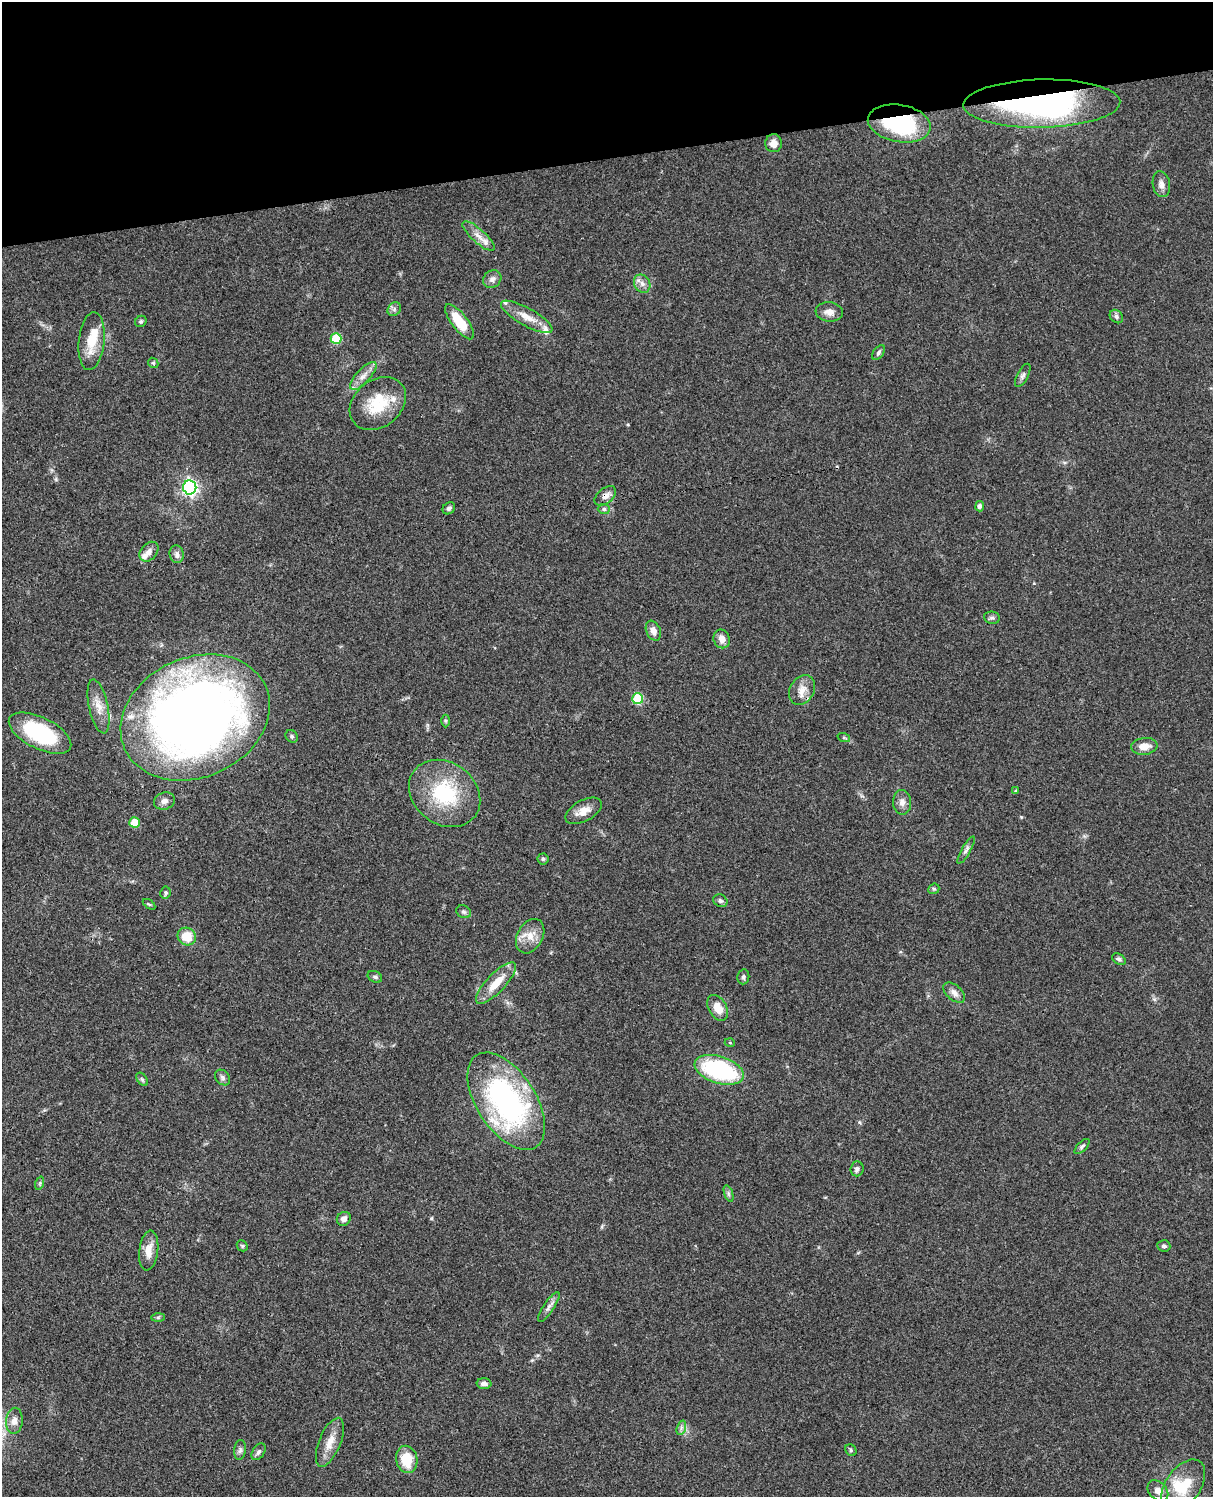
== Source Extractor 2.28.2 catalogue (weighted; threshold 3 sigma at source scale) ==
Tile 3 of 4 x 3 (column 3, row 1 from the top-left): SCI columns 2545-3755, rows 3269-4763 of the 5086 x 4928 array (HDU 1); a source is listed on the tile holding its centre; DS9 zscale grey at full resolution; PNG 1215 x 1499 px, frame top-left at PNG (2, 2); each listed source drawn as its Kron ellipse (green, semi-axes under 4 px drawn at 4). Shown black and unused: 10% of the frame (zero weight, under 3 of 4 exposures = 6% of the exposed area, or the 3 px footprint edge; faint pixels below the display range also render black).
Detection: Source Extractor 2.28.2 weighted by HDU 2 'WHT'; one run over the whole footprint, this tile lists its part. Background 0.0753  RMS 0.0059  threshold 0.0264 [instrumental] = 3 sigma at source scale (4.5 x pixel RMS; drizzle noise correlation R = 1.50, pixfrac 1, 0.05/0.05 arcsec/px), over >= 5 px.
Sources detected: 92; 2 inside a brighter object's white glare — neither listed nor drawn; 5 inside a brighter listed object's ellipse — not listed separately; the other 85 listed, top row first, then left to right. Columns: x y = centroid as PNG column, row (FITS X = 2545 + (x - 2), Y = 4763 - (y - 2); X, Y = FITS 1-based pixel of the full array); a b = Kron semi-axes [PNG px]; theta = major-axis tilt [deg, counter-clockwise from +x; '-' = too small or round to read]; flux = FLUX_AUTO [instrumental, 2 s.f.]
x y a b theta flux
1042 104 78 24 1 140
899 123 32 18 -10 62
774 143 9 8 - 4.9
1161 184 13 8 -80 3.5
479 236 21 7 -42 5.4
492 279 10 8 38 2.6
642 284 9 7 -56 3.1
394 309 7 6 - 1.6
829 312 13 10 -7 4.1
1116 316 7 6 - 1.6
527 317 29 9 -29 8.4
141 321 6 5 - 1
460 322 21 8 -53 16
336 338 5 5 - 27
92 341 29 13 84 14
878 353 8 5 55 1.3
153 363 5 4 - 0.77
1023 375 13 5 62 1.9
363 376 18 7 47 4.7
378 403 31 23 39 23
190 487 7 6 - 170
605 496 12 7 38 3.4
980 506 5 4 - 1.8
449 508 7 5 42 1.6
604 509 6 5 - 1.2
149 552 11 8 48 3.2
177 554 9 7 -76 2.2
992 618 8 6 -9 1.5
653 631 10 7 -67 3.8
722 639 9 8 - 4
802 690 16 12 60 6
638 699 5 5 - 34
98 706 27 9 -78 7.2
195 717 77 60 24 560
445 721 6 4 -89 0.8
40 733 34 15 -26 49
292 736 7 5 -47 1.2
844 738 6 4 -19 0.74
1144 746 13 8 6 5.9
1016 791 3 3 - 0.98
445 793 38 31 -37 42
164 801 11 8 19 2.8
902 802 12 9 -88 3.6
583 811 20 10 29 6.4
135 822 5 5 - 10
966 850 16 4 60 1.9
543 859 5 5 - 1
934 889 6 5 - 0.96
165 893 6 5 - 1
720 901 7 6 - 1.4
149 904 7 3 -36 0.77
464 912 8 6 -30 1.4
187 936 9 8 - 12
530 936 18 12 61 8
1119 959 7 5 -34 1.3
375 977 7 5 -26 1.3
743 977 7 6 - 1.3
496 983 27 9 46 11
954 993 13 7 -40 3.4
718 1008 14 9 -60 7.9
730 1043 5 3 - 0.51
719 1070 25 13 -18 62
222 1077 9 6 -49 1.6
142 1079 7 5 -54 1
506 1101 55 29 -57 130
1082 1146 10 4 46 1.3
857 1169 7 6 - 1.7
40 1183 7 4 72 0.81
728 1193 9 4 -71 1.2
344 1219 7 6 - 3.1
242 1246 6 5 - 0.86
1164 1246 6 5 - 1.3
149 1251 20 9 82 6.9
549 1307 17 5 56 2.6
158 1317 7 4 1 0.91
484 1384 7 5 -1 2.6
14 1421 13 8 84 4
681 1428 7 4 72 1.5
330 1442 26 10 68 8
240 1450 10 6 82 1.7
851 1450 6 5 - 0.95
258 1452 9 6 56 1.7
407 1459 14 10 -77 15
1183 1485 29 17 55 20
1158 1491 12 8 -45 4
Overlapping masked pixels (flux is a lower limit): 3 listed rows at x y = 1042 104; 899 123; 605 496